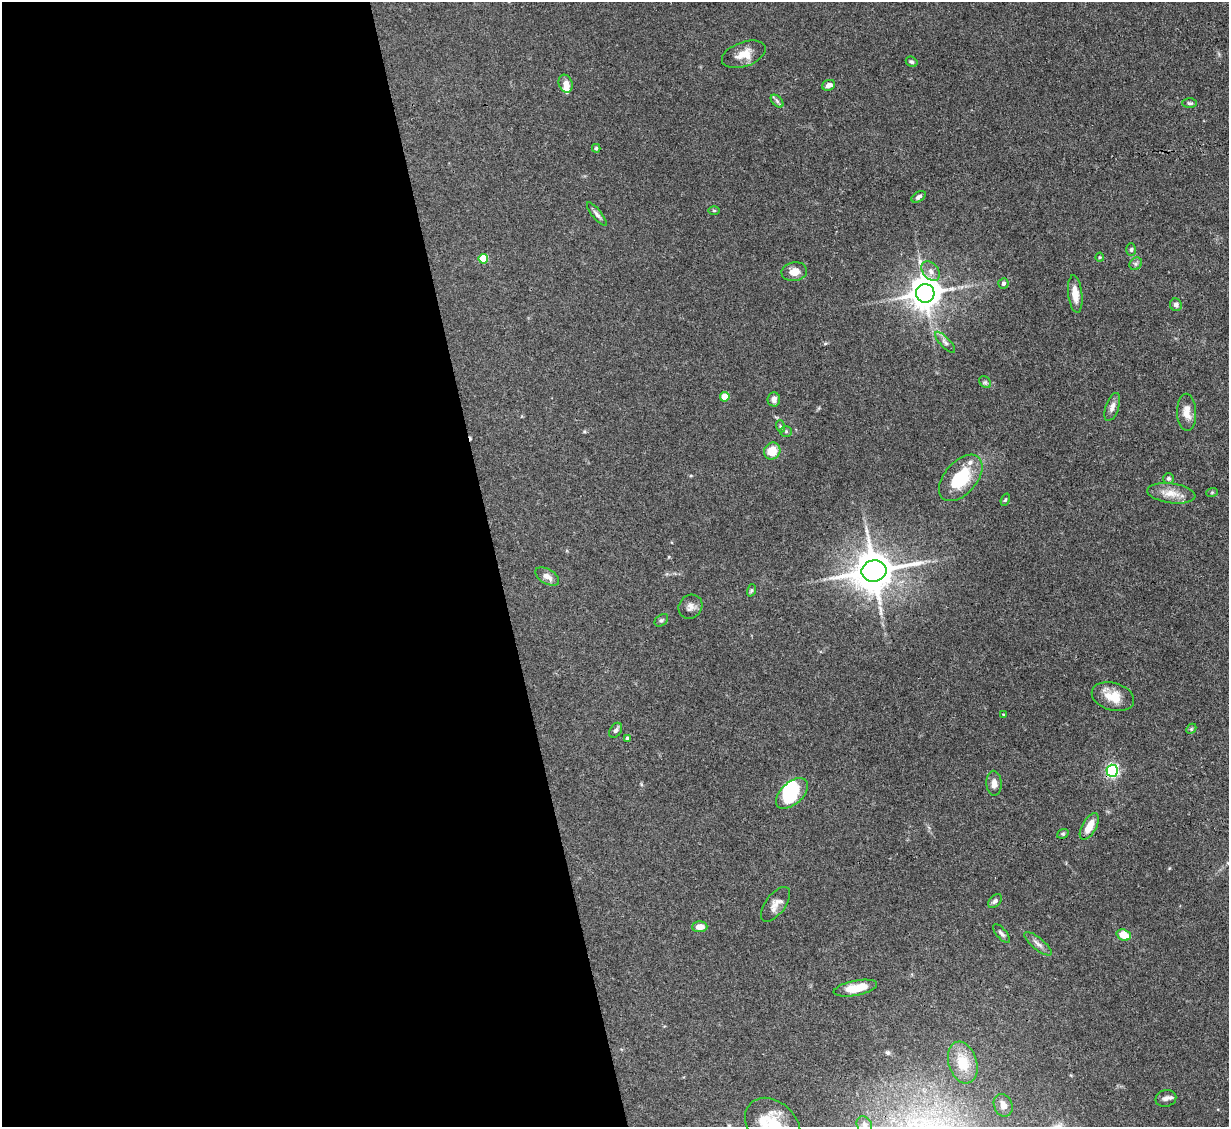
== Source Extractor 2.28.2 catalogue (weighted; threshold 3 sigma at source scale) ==
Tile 9 of 4 x 4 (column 1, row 3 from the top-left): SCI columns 1-1227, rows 1376-2500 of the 4908 x 4884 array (HDU 1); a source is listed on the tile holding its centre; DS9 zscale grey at full resolution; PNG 1231 x 1129 px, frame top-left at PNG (2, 2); each listed source drawn as its Kron ellipse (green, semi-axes under 4 px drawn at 4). Shown black and unused: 40% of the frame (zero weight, under 3 of 4 exposures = <1% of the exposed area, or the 3 px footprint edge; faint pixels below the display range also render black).
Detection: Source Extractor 2.28.2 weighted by HDU 2 'WHT'; one run over the whole footprint, this tile lists its part. Background 0.11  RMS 0.004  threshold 0.0182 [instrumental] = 3 sigma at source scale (4.5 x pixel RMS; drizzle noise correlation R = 1.50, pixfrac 1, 0.05/0.05 arcsec/px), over >= 5 px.
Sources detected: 65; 1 inside a brighter object's white glare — neither listed nor drawn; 3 inside a brighter listed object's ellipse — not listed separately; the other 61 listed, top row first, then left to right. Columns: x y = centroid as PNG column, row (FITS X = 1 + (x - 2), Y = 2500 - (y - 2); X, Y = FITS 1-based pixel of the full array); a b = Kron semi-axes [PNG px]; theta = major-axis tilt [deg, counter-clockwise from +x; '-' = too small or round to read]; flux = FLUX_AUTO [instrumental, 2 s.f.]
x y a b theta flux
744 54 23 12 19 5.9
912 62 6 4 -30 0.74
566 84 9 6 -68 2.7
829 85 7 5 22 1.8
777 101 8 4 -46 1
1190 103 7 4 -1 0.71
596 148 4 3 - 0.6
919 197 8 5 32 1.1
714 210 6 4 -1 0.51
597 214 14 4 -51 1.4
1131 250 6 5 - 0.81
1100 257 4 4 - 0.43
483 259 5 5 - 15
1136 264 7 5 45 0.88
931 271 11 7 -51 2.3
794 272 13 9 8 4
1003 284 5 5 - 1.1
925 293 9 9 - 740
1075 294 19 7 -83 4.9
1176 305 6 6 - 1.5
945 342 13 5 -47 1.5
985 382 7 5 -43 0.84
725 397 5 4 - 8.1
774 399 7 6 - 2
1112 407 15 6 70 2.2
1187 412 18 9 -88 4.6
780 426 6 4 -71 0.51
786 431 5 5 - 0.67
772 451 9 8 - 6.5
961 478 27 16 49 18
1169 478 5 5 - 0.81
1212 492 6 3 19 0.42
1171 493 24 10 -7 5.3
1005 500 6 4 69 0.55
874 571 12 10 11 1300
547 576 13 7 -31 2.6
751 590 6 4 70 0.56
690 607 13 11 47 2.4
661 620 7 5 39 0.75
1113 697 22 13 -16 7.2
1003 715 3 3 - 0.36
1191 729 6 4 45 0.53
616 730 8 5 56 1.1
628 738 4 3 - 1.2
1112 771 6 5 - 77
994 783 12 7 -88 2.7
792 793 19 11 43 20
1089 827 15 7 61 5.5
1063 834 6 4 20 0.52
995 901 8 5 44 1.1
775 904 20 10 53 3.2
700 927 7 5 3 3.7
1001 934 11 5 -49 1.2
1124 935 7 5 -21 7.3
1038 944 17 6 -39 2.1
855 988 22 7 11 7.4
963 1063 21 14 -73 9.6
1166 1098 10 8 14 1.7
1003 1105 11 9 -67 2.4
864 1125 9 7 -63 1.4
773 1126 31 23 -45 17
Overlapping masked pixels (flux is a lower limit): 1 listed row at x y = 1112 771
Isophote crosses this tile's border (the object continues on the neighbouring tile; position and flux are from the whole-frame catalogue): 2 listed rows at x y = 864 1125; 773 1126